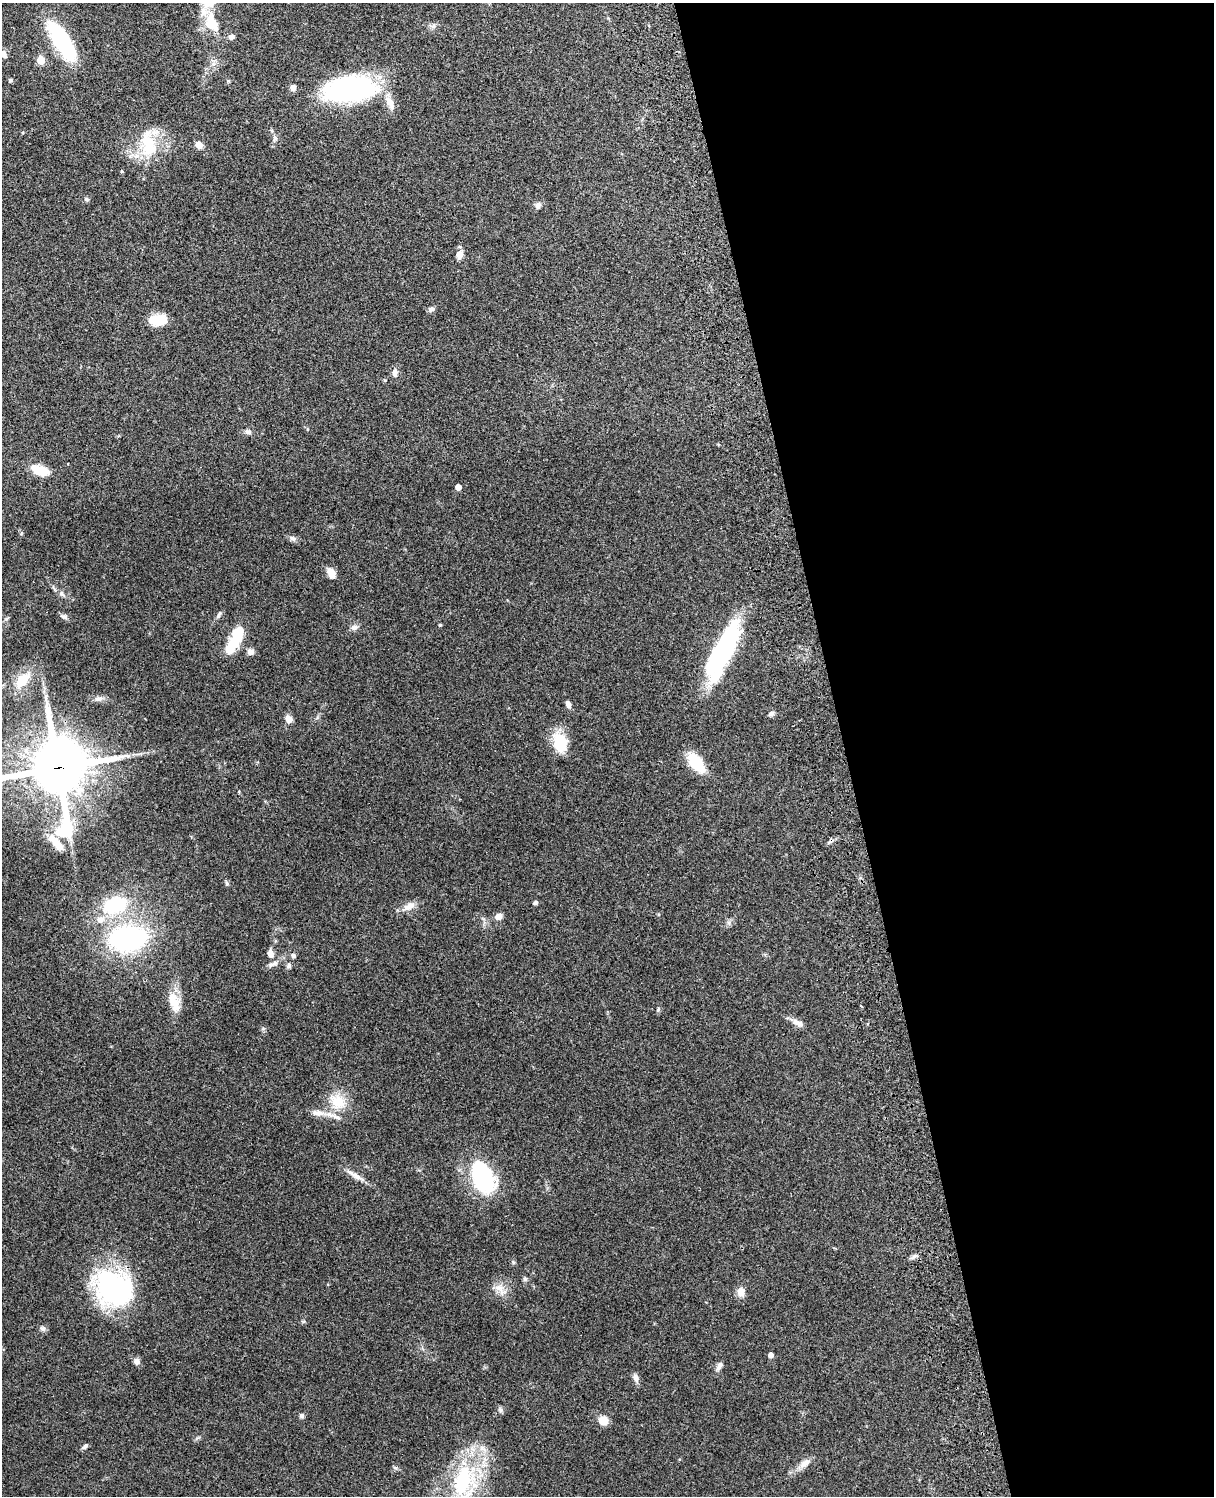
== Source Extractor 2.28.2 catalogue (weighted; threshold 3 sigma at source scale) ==
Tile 8 of 4 x 3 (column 4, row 2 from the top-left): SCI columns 3754-4965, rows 1659-3152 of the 5085 x 4924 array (HDU 1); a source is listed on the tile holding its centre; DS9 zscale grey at full resolution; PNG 1216 x 1498 px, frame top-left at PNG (2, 3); no overlay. Shown black and unused: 31% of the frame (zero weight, under 3 of 4 exposures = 6% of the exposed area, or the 3 px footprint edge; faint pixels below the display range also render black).
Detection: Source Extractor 2.28.2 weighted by HDU 2 'WHT'; one run over the whole footprint, this tile lists its part. Background 0.104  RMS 0.0065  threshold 0.0294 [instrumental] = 3 sigma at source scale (4.5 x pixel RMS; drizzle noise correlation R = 1.50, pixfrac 1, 0.05/0.05 arcsec/px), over >= 5 px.
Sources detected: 87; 5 inside a brighter object's white glare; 1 cosmic-ray / hot-pixel residue — not listed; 5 inside a brighter listed object's ellipse — not listed separately; the other 76 listed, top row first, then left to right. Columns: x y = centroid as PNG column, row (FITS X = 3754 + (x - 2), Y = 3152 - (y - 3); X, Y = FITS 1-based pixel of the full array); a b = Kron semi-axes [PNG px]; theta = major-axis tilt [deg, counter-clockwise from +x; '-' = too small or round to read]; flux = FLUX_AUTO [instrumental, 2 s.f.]
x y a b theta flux
212 23 24 14 -71 18
433 26 7 5 44 1.6
231 37 7 6 - 2.3
62 40 45 15 -58 55
4 54 11 7 -51 3.6
41 60 5 5 - 17
10 80 4 4 - 1.3
228 81 6 4 0 0.73
293 88 7 6 - 2.7
349 89 57 26 7 110
275 138 7 6 - 1.6
148 144 36 19 -79 27
199 145 8 7 - 3.9
121 171 3 3 - 1.2
86 199 7 5 -30 1.2
538 206 8 6 79 2.5
459 255 10 7 74 4.5
431 309 7 6 - 1.9
158 320 21 14 5 12
395 373 9 6 -90 3.5
248 432 8 6 -6 2.2
40 470 21 11 -20 12
458 487 5 4 - 5.6
293 539 9 6 -31 2.1
331 573 11 8 -62 5.9
61 594 9 6 -41 2.1
219 615 11 4 70 1.5
64 617 10 6 -8 1.8
440 625 4 3 - 0.87
354 627 10 7 13 2.4
238 632 21 15 74 12
723 649 63 18 62 86
251 651 8 8 - 2.8
22 680 31 14 50 15
98 699 13 7 8 2.9
568 704 8 5 -68 2.5
771 714 8 6 27 1.5
289 719 7 6 - 5.8
561 743 23 16 -70 19
696 763 18 9 -53 30
58 768 24 21 -88 3200
58 845 27 10 -53 8.7
227 883 7 4 -81 1.1
535 903 6 5 - 1.1
115 905 23 16 18 40
409 907 18 9 24 5.6
499 916 8 7 - 3.4
100 920 10 8 16 4.3
128 938 34 23 2 120
270 953 13 8 -70 3.6
293 956 7 6 - 1.5
289 966 9 6 69 1.8
174 1002 30 13 -76 13
658 1010 6 5 - 1.1
798 1023 19 7 -30 4.3
338 1102 23 19 -44 16
317 1113 18 8 -4 5.5
356 1176 18 7 -33 4.6
482 1177 36 21 -65 63
914 1257 8 4 37 1.6
513 1262 6 4 -72 0.84
525 1279 6 6 - 1.2
499 1288 16 9 -51 5.8
116 1290 47 37 3 91
741 1292 11 9 -83 5.1
43 1328 8 7 - 1.9
771 1355 5 4 - 3.6
136 1361 7 7 - 2.8
719 1366 13 6 56 2.7
636 1378 9 6 -64 3.2
500 1410 7 6 - 1.5
301 1416 6 6 - 1.4
603 1420 10 10 - 6.7
85 1446 9 5 40 1.6
806 1462 14 9 36 4.2
463 1481 39 22 71 58
Overlapping masked pixels (flux is a lower limit): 1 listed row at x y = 58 768
Isophote crosses this tile's border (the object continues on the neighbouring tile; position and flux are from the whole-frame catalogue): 2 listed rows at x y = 4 54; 58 768
Unlisted compact peaks at least as high as the median listed source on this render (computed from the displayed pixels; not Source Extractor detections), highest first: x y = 729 923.